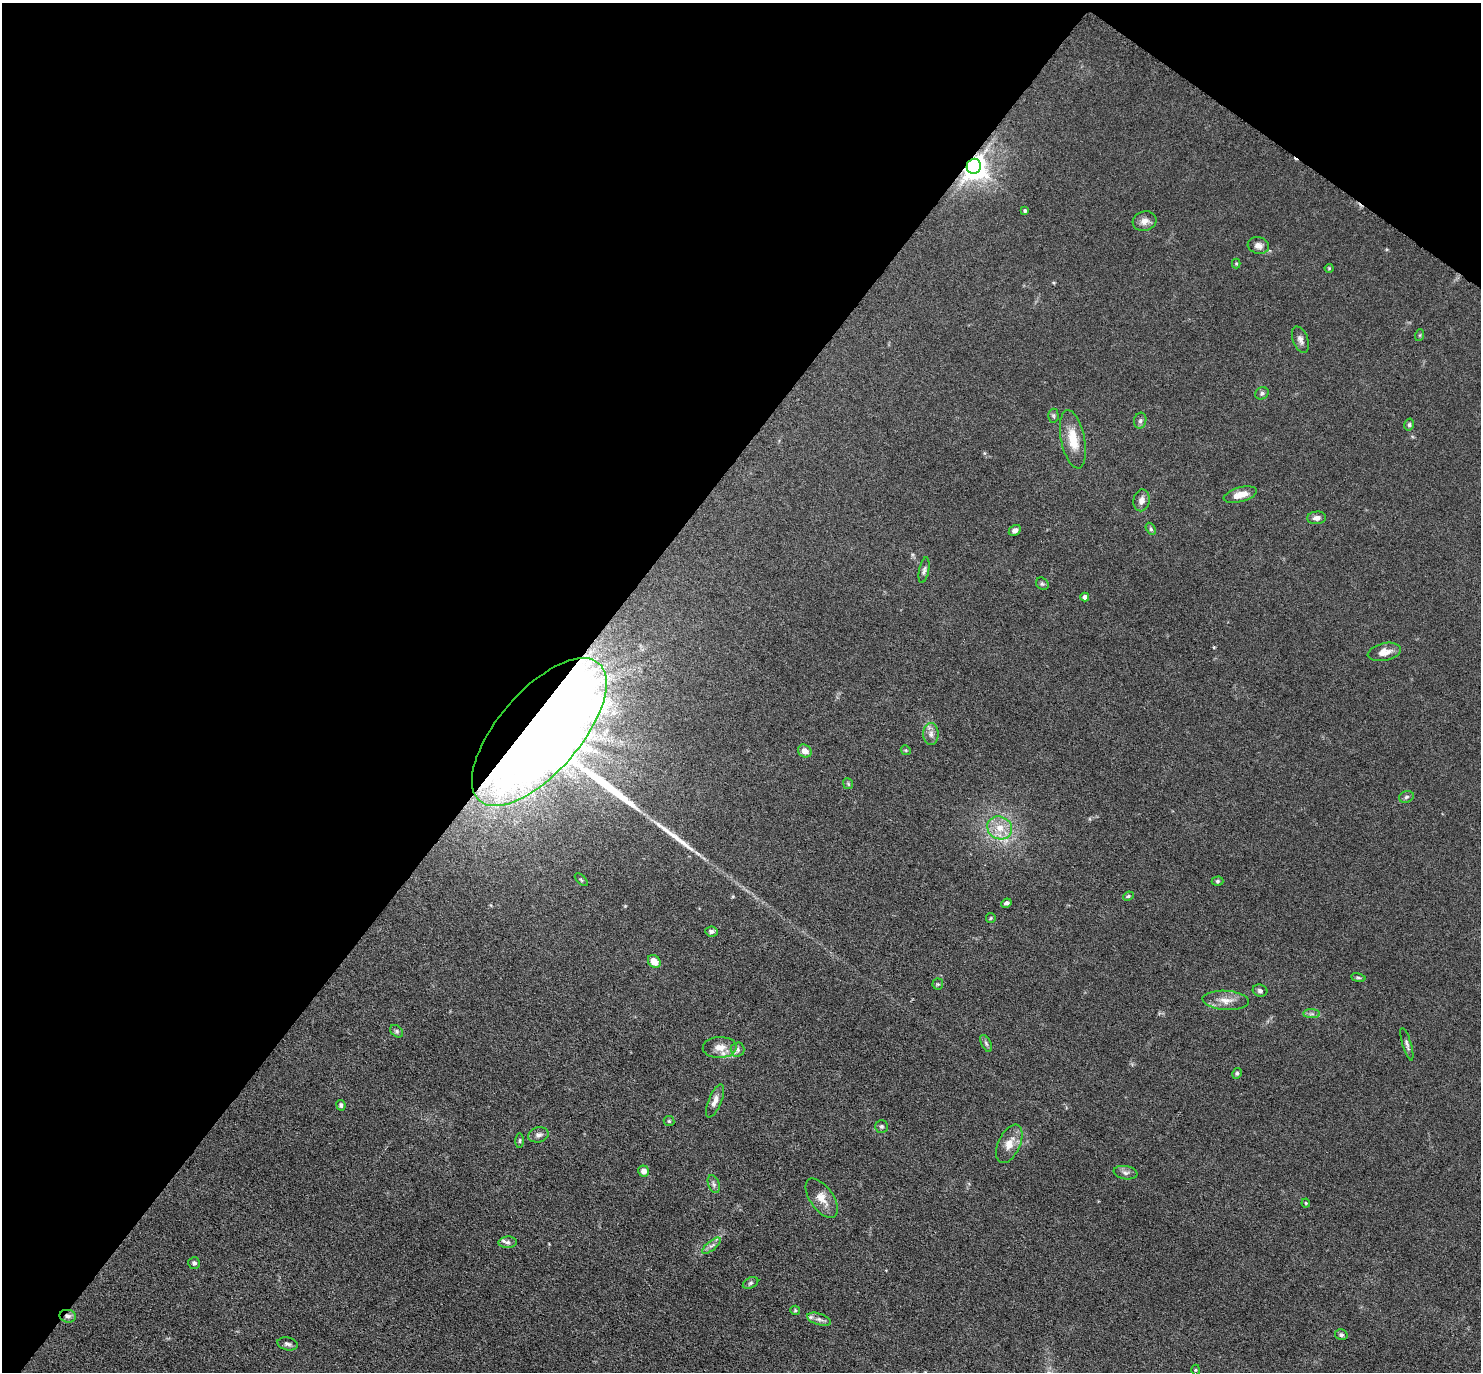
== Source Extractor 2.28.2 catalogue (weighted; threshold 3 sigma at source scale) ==
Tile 2 of 4 x 4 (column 2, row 1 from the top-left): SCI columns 1523-3001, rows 4556-5925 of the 6088 x 6079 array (HDU 1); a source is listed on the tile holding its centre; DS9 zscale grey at full resolution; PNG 1483 x 1374 px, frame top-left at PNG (2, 3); each listed source drawn as its Kron ellipse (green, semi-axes under 4 px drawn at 4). Shown black and unused: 40% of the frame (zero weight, under 3 of 6 exposures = <1% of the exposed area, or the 3 px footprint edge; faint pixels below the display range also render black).
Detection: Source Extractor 2.28.2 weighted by HDU 2 'WHT'; one run over the whole footprint, this tile lists its part. Background 0.0331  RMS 0.0038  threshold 0.0154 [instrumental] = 3 sigma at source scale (4.09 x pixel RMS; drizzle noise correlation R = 1.36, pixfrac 0.8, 0.05/0.05 arcsec/px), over >= 5 px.
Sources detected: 72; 2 long thin detections or spike segments (spike, bleed or trail) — neither listed nor drawn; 1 inside a brighter listed object's ellipse — not listed separately; the other 69 listed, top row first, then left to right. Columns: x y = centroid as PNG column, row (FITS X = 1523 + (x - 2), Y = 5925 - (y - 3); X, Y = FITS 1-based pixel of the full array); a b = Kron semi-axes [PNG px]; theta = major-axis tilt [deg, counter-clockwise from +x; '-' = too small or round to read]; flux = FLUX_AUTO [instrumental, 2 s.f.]
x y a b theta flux
974 166 7 7 - 410
1025 211 3 3 - 0.56
1144 221 12 9 16 2.3
1258 245 11 8 -14 2.1
1236 263 5 4 - 0.39
1329 268 4 4 - 0.38
1420 335 6 4 71 0.37
1300 340 14 7 -69 1.7
1262 393 7 6 - 0.85
1053 416 7 5 -88 0.6
1140 421 8 6 75 0.94
1409 425 6 4 76 0.56
1073 439 30 12 -78 7.8
1240 495 17 7 15 4.2
1141 500 11 8 80 2.1
1317 518 9 6 5 1.6
1151 529 6 4 -61 0.59
1015 530 6 5 - 1.6
924 570 13 5 79 1.1
1042 584 7 5 -41 0.66
1085 597 4 4 - 1.5
1384 652 17 8 12 2.9
539 732 91 41 49 2200
931 734 11 7 -90 1.9
906 750 5 4 - 0.44
805 751 7 6 - 2.6
848 784 5 5 - 0.5
1406 797 7 5 18 0.81
1000 828 13 11 -28 5.3
581 880 8 3 -45 0.43
1218 881 6 4 1 0.56
1128 896 5 4 - 0.54
1006 903 5 4 - 0.97
991 918 5 4 - 0.42
711 931 6 5 - 1.1
654 961 7 5 -48 3.9
1358 978 7 3 -9 0.52
938 984 5 5 - 0.55
1260 991 7 6 - 0.96
1226 1000 23 9 -3 4.1
1312 1014 8 4 -1 0.98
397 1031 7 5 -42 0.68
986 1043 9 4 -63 0.76
1407 1044 17 4 -73 1.2
720 1047 17 10 2 4.3
737 1049 7 7 - 1.1
1237 1073 5 4 - 0.61
715 1101 17 6 67 2.3
341 1105 5 4 - 0.83
669 1121 5 5 - 0.48
882 1126 6 6 - 0.75
538 1135 10 7 15 1.5
520 1141 7 3 89 0.49
1009 1144 20 11 65 4.6
644 1171 5 5 - 2.2
1126 1173 12 6 -9 1.4
714 1184 9 5 -69 1
822 1198 22 11 -55 4.4
1306 1203 4 4 - 0.36
508 1242 9 5 3 1
711 1246 11 4 39 1.3
194 1263 6 6 - 0.95
751 1283 8 5 27 0.76
795 1310 5 4 - 0.43
68 1316 8 6 -10 1.2
819 1319 12 5 -18 1.6
1341 1335 6 5 - 0.87
287 1344 10 6 -12 1.2
1196 1370 5 3 - 0.4
Overlapping masked pixels (flux is a lower limit): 3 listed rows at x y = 974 166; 539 732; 68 1316